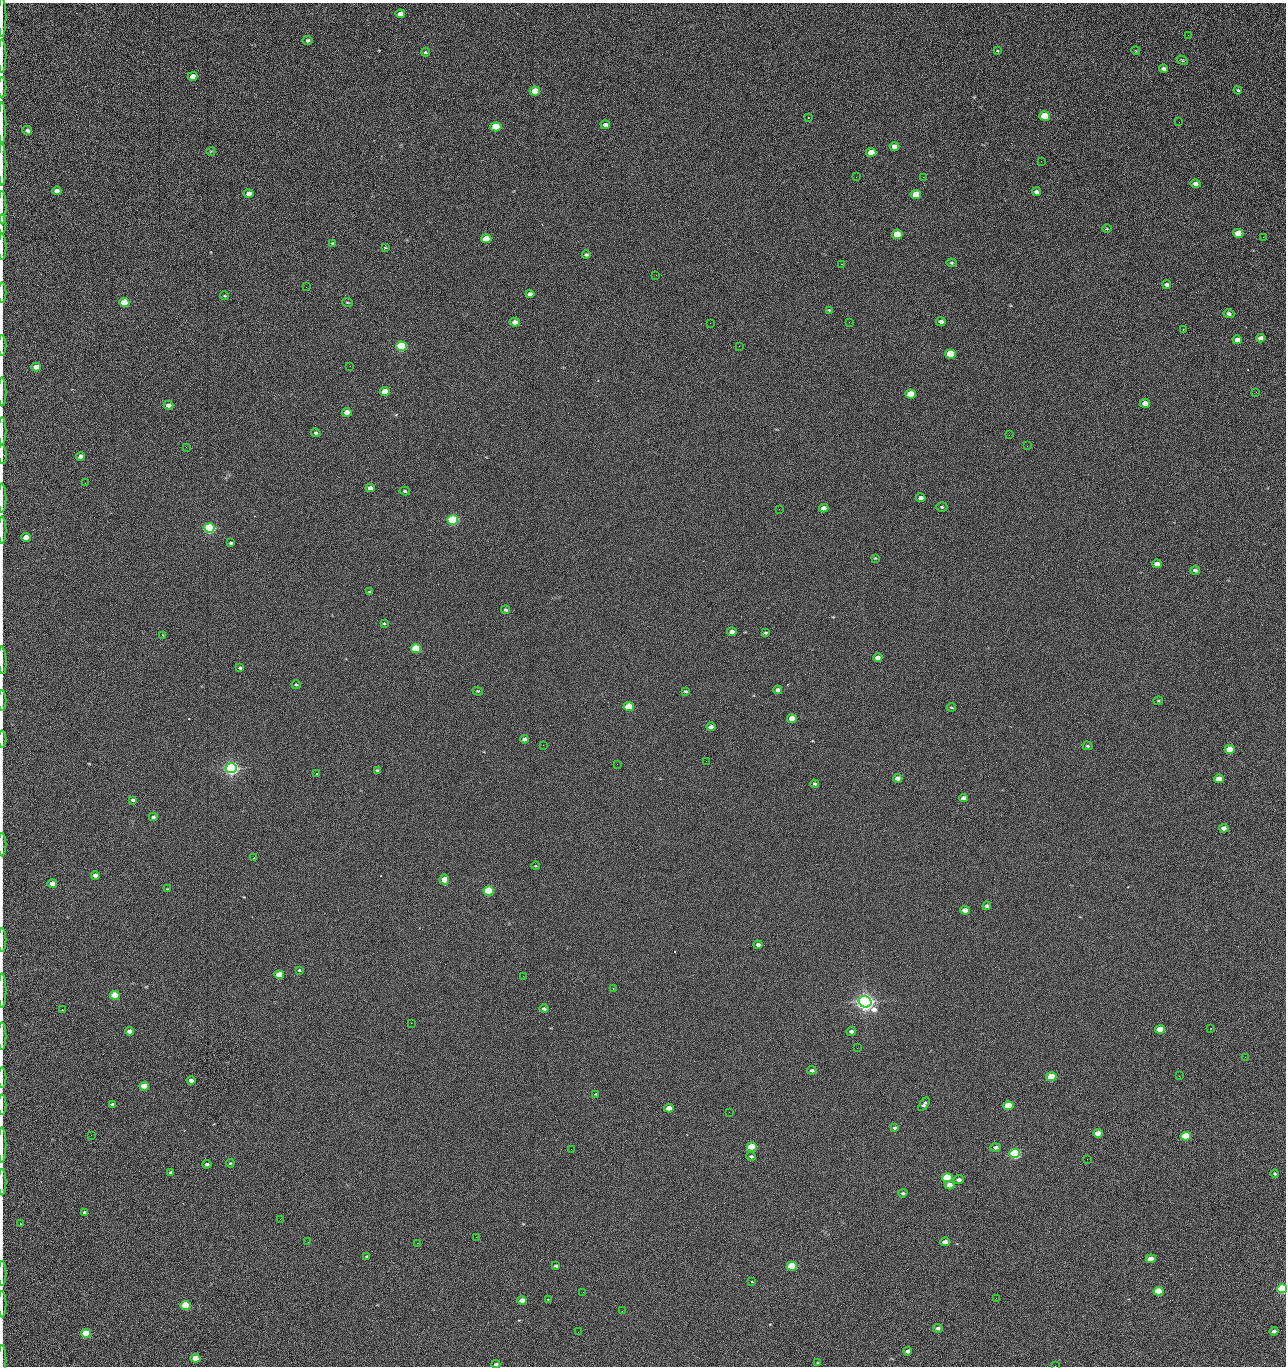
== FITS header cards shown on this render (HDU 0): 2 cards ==
NAXIS1  =                 1284 /fastest changing axis
NAXIS2  =                 1364 /next to fastest changing axis

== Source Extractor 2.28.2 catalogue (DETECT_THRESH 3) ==
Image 1284 x 1364 px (HDU 0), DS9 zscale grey, 1 PNG px = 1 image px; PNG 1288 x 1368 px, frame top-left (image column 1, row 1364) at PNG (2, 3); each listed source drawn as its Kron ellipse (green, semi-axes under 4 px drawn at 4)
Background 126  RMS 14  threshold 43.4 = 3 sigma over >= 5 px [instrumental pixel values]
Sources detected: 230; all 230 listed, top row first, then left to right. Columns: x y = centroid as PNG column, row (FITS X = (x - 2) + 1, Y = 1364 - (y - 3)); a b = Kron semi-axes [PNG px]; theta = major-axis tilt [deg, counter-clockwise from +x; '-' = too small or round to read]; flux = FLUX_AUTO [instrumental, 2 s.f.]
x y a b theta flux
400 14 5 4 - 5200
2 17 20 2 90 3000
1188 35 3 2 - 1600
308 40 5 4 - 1800
997 51 3 3 - 1300
1136 51 4 3 - 840
425 52 4 3 - 1200
2 56 16 2 90 3100
1182 60 6 3 -30 980
1164 69 4 4 - 3000
193 76 5 4 - 8900
2 88 11 2 90 2200
1238 90 4 3 - 990
535 91 5 4 - 24000
1045 116 5 4 - 45000
808 117 2 2 - 680
1179 122 2 2 - 1100
2 123 20 2 90 3900
605 125 5 3 - 3400
496 127 5 4 - 55000
27 131 5 4 - 2700
894 146 5 4 - 6400
211 151 4 3 - 790
871 152 5 4 - 16000
1041 161 2 2 - 1800
2 165 21 2 90 3800
856 177 2 2 - 2200
923 177 2 2 - 23000
1196 184 5 4 - 3800
57 191 4 4 - 5100
1036 192 4 4 - 2600
249 194 4 4 - 6200
916 194 5 4 - 29000
2 208 17 2 90 2500
2 224 9 2 90 1600
1107 229 4 3 - 930
1238 233 5 4 - 25000
897 234 5 4 - 43000
1263 237 3 2 - 950
486 239 5 4 - 21000
333 243 4 3 - 830
2 247 13 2 90 2100
385 248 3 2 - 790
586 255 4 3 - 1600
951 263 5 4 - 1300
841 264 2 2 - 27000
656 275 2 2 - 600
1167 285 4 3 - 2600
306 287 3 2 - 670
2 293 10 2 90 1600
530 294 4 4 - 2900
224 296 4 3 - 880
347 302 5 2 - 820
124 303 5 4 - 53000
829 310 4 3 - 1000
1229 314 5 4 - 2400
515 322 5 4 - 5400
849 322 2 2 - 820
941 322 4 4 - 3800
710 323 2 2 - 3300
1183 330 2 2 - 700
1261 338 5 4 - 4700
1237 340 5 4 - 10000
2 345 10 2 90 1700
402 346 5 4 - 160000
739 346 2 2 - 480
950 354 5 4 - 41000
350 366 2 2 - 2400
36 367 5 4 - 12000
2 392 14 2 90 2400
385 392 5 4 - 20000
1256 392 3 2 - 1200
911 394 5 4 - 34000
1145 403 5 4 - 10000
168 405 5 4 - 5000
347 412 5 4 - 10000
2 431 14 2 90 2100
316 433 5 4 - 1600
1009 435 2 2 - 3500
1027 446 2 2 - 550
186 447 2 2 - 3000
2 454 9 3 -86 1800
81 456 4 4 - 6100
85 483 2 2 - 930
370 488 4 4 - 5300
405 491 5 3 - 1400
2 498 15 2 90 2600
921 498 5 3 - 3600
942 507 5 4 - 1400
824 508 4 4 - 5200
779 509 2 2 - 530
453 520 5 4 - 200000
209 528 5 4 - 330000
2 530 13 2 90 2200
26 537 5 4 - 19000
231 543 4 3 - 1600
875 558 4 4 - 910
1157 564 5 4 - 5600
1195 570 5 4 - 2400
369 592 3 3 - 980
505 610 4 4 - 1500
384 624 4 2 - 990
732 632 4 4 - 5200
765 633 4 3 - 1200
163 635 3 3 - 860
416 648 5 4 - 92000
878 658 5 4 - 7500
2 660 14 2 -87 2400
240 668 4 3 - 1700
296 685 4 4 - 1100
778 690 4 4 - 4100
478 691 5 4 - 1100
685 691 4 3 - 1300
2 701 10 2 90 1600
1158 701 4 4 - 970
629 707 5 4 - 49000
951 707 4 3 - 1100
792 718 5 4 - 15000
711 727 4 3 - 3800
2 739 8 2 90 1500
524 739 4 4 - 2700
543 745 2 2 - 3200
1088 746 5 3 - 1300
1230 749 5 4 - 28000
706 761 2 2 - 2100
617 764 2 2 - 2600
231 768 5 5 - 680000
377 770 4 3 - 1400
317 773 3 2 - 1300
898 778 4 4 - 6100
1219 779 5 4 - 14000
814 784 4 4 - 1400
963 798 4 4 - 4000
133 800 3 3 - 1900
153 817 4 4 - 2300
1224 828 5 4 - 6000
2 845 12 2 90 2000
254 858 3 2 - 1700
536 866 4 3 - 770
95 876 4 4 - 6000
444 880 5 5 - 14000
52 883 4 4 - 10000
167 889 4 3 - 880
489 891 5 4 - 130000
987 906 4 3 - 2900
965 910 5 4 - 9800
2 940 12 2 90 1900
758 945 4 3 - 3600
299 970 3 3 - 1000
279 975 5 4 - 34000
523 976 2 2 - 2100
613 988 3 2 - 710
2 990 17 2 90 2600
115 995 5 4 - 55000
865 1002 6 5 - 990000
544 1009 4 4 - 2300
62 1010 2 2 - 920
411 1023 2 2 - 5400
1211 1028 3 2 - 520
1160 1029 5 4 - 30000
129 1031 4 4 - 6400
851 1031 5 4 - 2300
2 1036 14 2 90 2600
857 1048 2 2 - 1300
1245 1057 2 2 - 1900
812 1070 5 4 - 2200
1179 1076 3 2 - 2800
2 1077 10 2 90 1700
1051 1077 5 4 - 49000
191 1081 4 4 - 6600
144 1086 5 4 - 32000
596 1094 4 3 - 840
112 1104 4 3 - 2100
924 1104 8 4 55 2600
2 1105 10 2 90 1700
1008 1106 5 4 - 45000
669 1108 5 4 - 8900
729 1112 2 2 - 830
895 1128 4 4 - 1900
1098 1133 5 4 - 17000
91 1135 2 2 - 2500
1186 1136 5 4 - 60000
2 1145 18 2 90 3100
752 1147 5 4 - 81000
995 1147 5 4 - 2500
571 1149 2 2 - 1000
1014 1153 5 4 - 280000
751 1156 5 4 - 1500
1087 1159 2 2 - 1200
230 1163 4 3 - 1200
207 1164 4 3 - 2500
171 1172 3 3 - 1300
1275 1174 4 4 - 1200
947 1178 5 4 - 87000
959 1180 5 4 - 4000
2 1182 13 2 90 2200
950 1185 5 4 - 10000
903 1193 4 3 - 1400
85 1212 4 3 - 2500
280 1219 2 2 - 2200
20 1223 3 2 - 1100
476 1237 2 2 - 8800
308 1242 2 2 - 1800
945 1242 5 4 - 8800
417 1243 2 2 - 5500
367 1257 4 4 - 1500
1151 1259 5 4 - 14000
556 1266 4 3 - 1700
792 1266 5 4 - 82000
2 1273 13 2 90 1700
752 1282 3 2 - 2000
1282 1289 5 4 - 200000
1159 1291 5 4 - 47000
583 1292 2 2 - 540
996 1298 2 2 - 2800
548 1299 2 2 - 600
522 1300 5 4 - 8000
2 1304 13 2 90 2400
186 1305 5 4 - 100000
622 1311 3 2 - 860
938 1328 5 4 - 2400
1274 1331 4 3 - 3500
578 1332 2 2 - 3400
86 1333 5 4 - 56000
908 1351 4 4 - 3400
195 1358 5 4 - 19000
2 1360 15 2 90 1600
818 1362 4 2 - 710
496 1364 4 3 - 1900
1055 1366 2 2 - 2100
At the frame edge (FLAGS 8, measured only in part): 32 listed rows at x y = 2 17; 2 56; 2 88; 2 123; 2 165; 2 208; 2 224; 2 247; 2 293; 2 345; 2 392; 2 431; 2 454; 2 498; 2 530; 2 660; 2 701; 2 739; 2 845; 2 940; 2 990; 2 1036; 2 1077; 2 1105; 2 1145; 2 1182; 2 1273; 1282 1289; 2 1304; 2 1360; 496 1364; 1055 1366

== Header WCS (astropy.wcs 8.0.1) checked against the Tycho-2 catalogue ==
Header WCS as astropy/WCSLIB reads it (CRVAL/CRPIX/CD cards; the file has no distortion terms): RA---TAN/DEC--TAN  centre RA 15:41:40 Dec +51:59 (235.42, +51.98 deg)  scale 1.26 arcsec/px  FOV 26.9' x 28.5'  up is +92 deg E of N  parity flipped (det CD > 0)
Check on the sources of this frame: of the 60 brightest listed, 10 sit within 2.0 arcsec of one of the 11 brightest Tycho-2 stars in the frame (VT <= 12.29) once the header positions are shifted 0.27 arcsec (0.26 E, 0.06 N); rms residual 0.79 arcsec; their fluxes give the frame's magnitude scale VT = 24.51 - 2.5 log10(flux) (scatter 0.17 mag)
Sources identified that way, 10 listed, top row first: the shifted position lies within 2.0 arcsec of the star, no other Tycho-2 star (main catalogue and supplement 1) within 4.0 arcsec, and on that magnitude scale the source's flux lands within +1.5 / -3 mag of the star's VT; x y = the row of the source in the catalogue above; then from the Tycho-2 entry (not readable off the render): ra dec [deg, ICRS J2000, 3 dp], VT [Tycho-2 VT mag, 2 dp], TYC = Tycho-2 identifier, HIP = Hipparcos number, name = IAU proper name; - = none
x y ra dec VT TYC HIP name
402 346 235.614 +52.064 11.61 3489-1132-1 - -
453 520 235.514 +52.049 11.19 3489-1407-1 - -
231 768 235.378 +52.130 9.31 3489-1322-1 76850 -
489 891 235.303 +52.042 11.52 3489-958-1 - -
865 1002 235.232 +51.912 9.59 3489-824-1 - -
1014 1153 235.143 +51.862 10.97 3489-1016-1 - -
947 1178 235.131 +51.886 12.29 3489-908-1 - -
792 1266 235.084 +51.941 11.45 3489-1346-1 - -
1282 1289 235.062 +51.771 11.53 3489-1453-1 - -
186 1305 235.075 +52.152 11.74 3489-912-1 - -